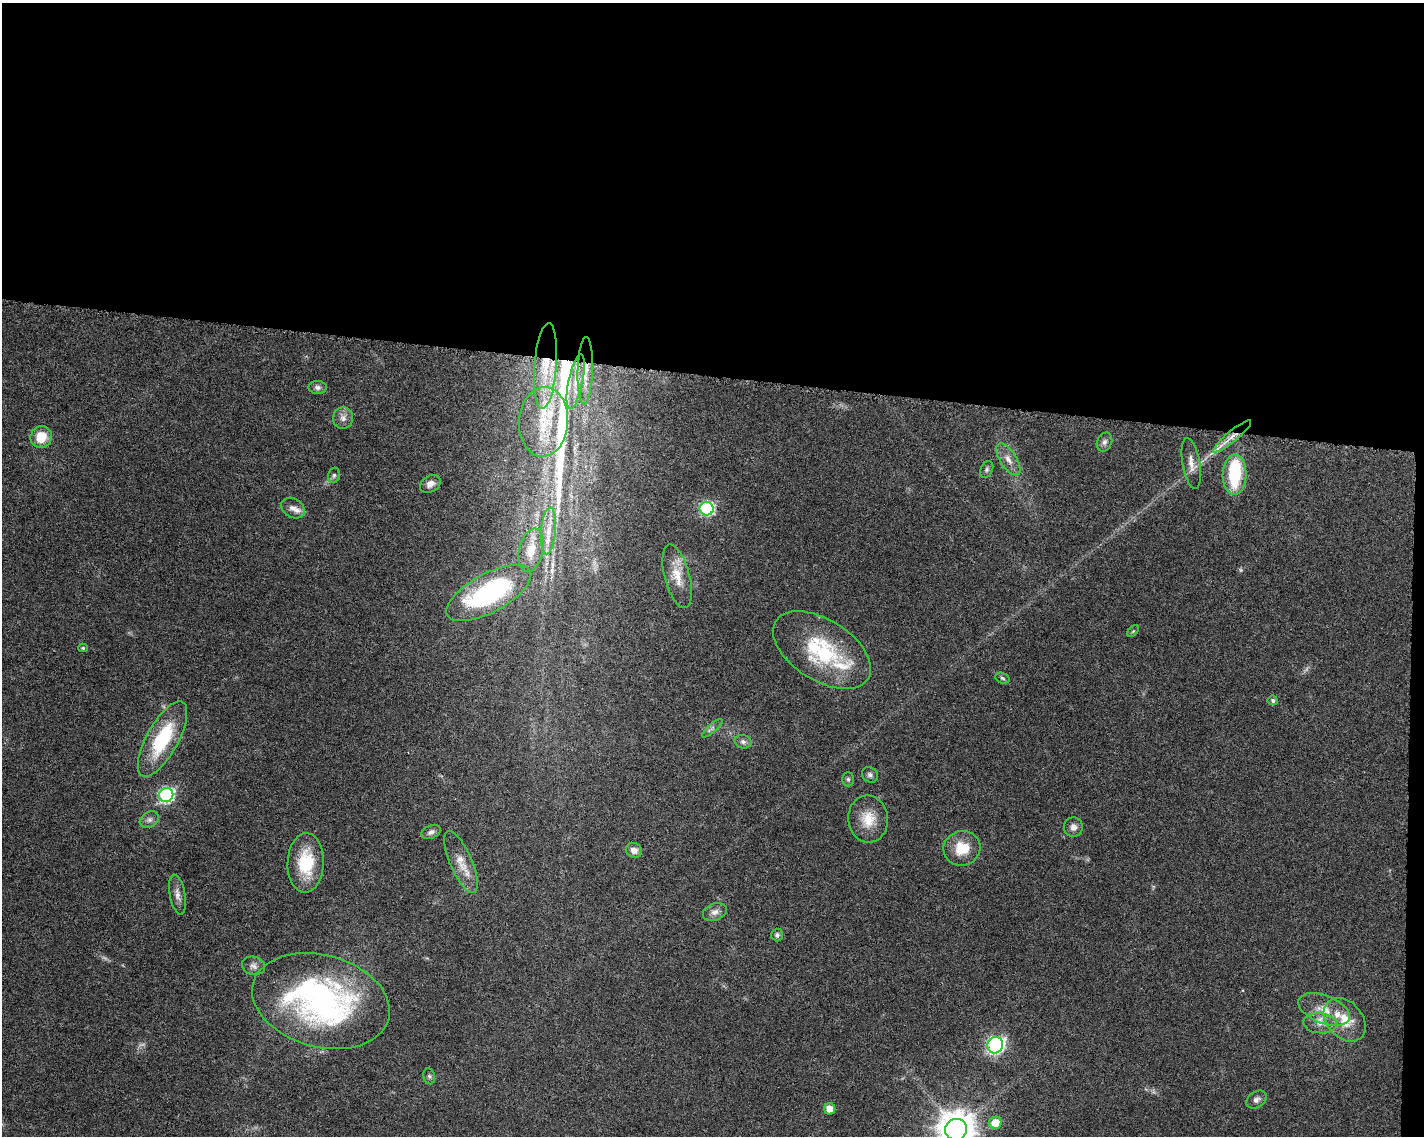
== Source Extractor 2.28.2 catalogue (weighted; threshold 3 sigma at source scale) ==
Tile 3 of 3 x 4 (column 3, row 1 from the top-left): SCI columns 3077-4498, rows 3416-4549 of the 4786 x 4554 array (HDU 1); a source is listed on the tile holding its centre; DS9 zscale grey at full resolution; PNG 1426 x 1138 px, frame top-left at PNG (2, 3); each listed source drawn as its Kron ellipse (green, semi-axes under 4 px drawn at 4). Shown black and unused: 34% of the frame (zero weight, under 6 of 12 exposures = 1% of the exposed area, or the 3 px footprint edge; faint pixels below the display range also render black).
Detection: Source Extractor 2.28.2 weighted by HDU 2 'WHT'; one run over the whole footprint, this tile lists its part. Background 0.0301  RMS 0.002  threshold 0.00818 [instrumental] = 3 sigma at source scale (4.09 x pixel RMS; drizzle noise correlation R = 1.36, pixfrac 0.8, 0.0396/0.0396 arcsec/px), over >= 5 px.
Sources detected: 64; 4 too faint to see at this stretch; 2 inside a brighter object's white glare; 1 long thin detection or spike segment (spike, bleed or trail) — neither listed nor drawn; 3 inside a brighter listed object's ellipse — not listed separately; the other 54 listed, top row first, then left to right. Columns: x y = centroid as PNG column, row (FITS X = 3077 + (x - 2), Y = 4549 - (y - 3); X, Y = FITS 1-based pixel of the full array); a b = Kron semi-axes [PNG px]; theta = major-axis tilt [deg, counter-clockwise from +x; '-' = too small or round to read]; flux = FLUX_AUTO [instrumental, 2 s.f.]
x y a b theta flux
545 366 43 11 85 7.9
585 371 34 7 88 3.5
576 382 28 7 78 2.8
318 387 9 6 -1 0.66
343 418 11 10 - 1.1
544 422 35 24 86 9.2
1232 436 24 5 39 2.2
41 437 11 10 - 3.9
1104 442 10 7 66 0.71
1008 459 18 8 -57 1.7
1191 463 26 8 -80 1.8
987 469 9 6 63 0.44
334 475 8 5 74 0.45
1235 475 20 12 88 10
430 484 11 8 31 1.4
293 508 12 9 -33 1.3
707 509 7 6 - 28
548 531 23 7 85 2.3
531 550 22 12 78 3.3
677 576 32 12 -75 3.9
489 593 47 19 28 31
1133 631 7 4 45 0.26
83 648 4 4 - 0.23
822 650 55 30 -32 16
1002 678 7 5 -19 0.34
1273 700 5 5 - 0.47
712 728 13 3 41 0.45
163 739 42 16 61 13
743 742 8 6 -12 0.62
870 775 8 7 - 0.6
848 779 7 6 - 0.41
166 795 7 7 - 36
868 819 23 20 -84 4.2
149 820 10 7 32 0.84
1073 827 10 9 - 1
431 832 10 6 22 0.67
962 848 18 17 - 4.7
634 850 8 7 - 1.2
461 862 33 11 -67 3
306 863 30 18 88 8.1
177 895 20 7 -79 1.4
715 912 12 8 20 1.1
777 935 6 5 - 0.46
253 966 11 9 -13 0.93
321 1001 70 46 -15 53
1324 1009 27 14 -21 4
1345 1020 24 17 -48 5
1320 1023 17 10 -4 2
995 1045 8 7 - 54
429 1076 8 6 -73 0.44
1256 1100 11 7 34 0.84
830 1109 6 5 - 1.9
995 1123 6 6 - 3.3
956 1129 11 10 - 460
Overlapping masked pixels (flux is a lower limit): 3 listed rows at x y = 545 366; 585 371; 1232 436
Isophote crosses this tile's border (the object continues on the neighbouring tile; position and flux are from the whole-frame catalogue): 1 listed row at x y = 956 1129